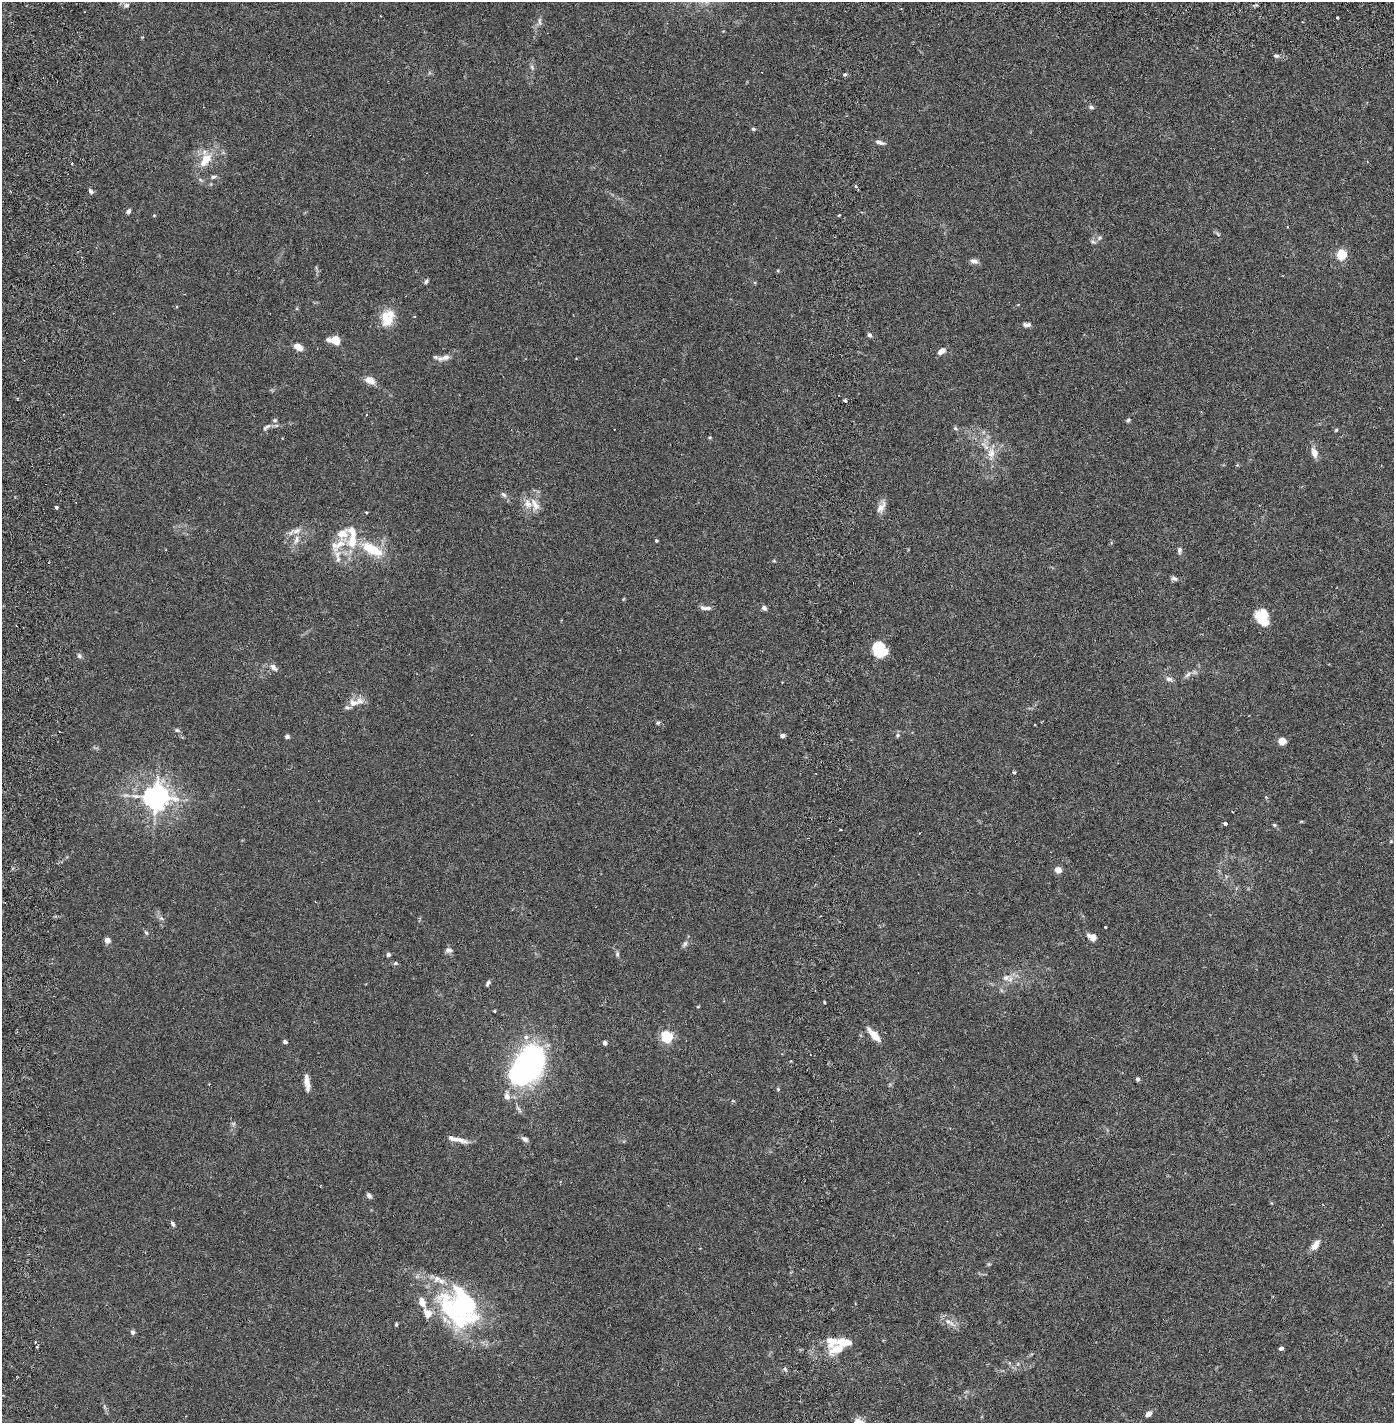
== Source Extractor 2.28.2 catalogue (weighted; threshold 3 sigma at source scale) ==
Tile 6 of 4 x 4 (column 2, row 2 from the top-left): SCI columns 1495-2886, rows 2929-4349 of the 5885 x 5855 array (HDU 1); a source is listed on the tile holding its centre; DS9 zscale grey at full resolution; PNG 1396 x 1425 px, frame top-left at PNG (2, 2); no overlay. Shown black and unused: <1% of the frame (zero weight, under 2 of 6 exposures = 1% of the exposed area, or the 3 px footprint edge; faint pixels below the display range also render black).
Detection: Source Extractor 2.28.2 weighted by HDU 2 'WHT'; one run over the whole footprint, this tile lists its part. Background 0.0159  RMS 0.0032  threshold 0.0132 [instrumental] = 3 sigma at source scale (4.09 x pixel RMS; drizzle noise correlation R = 1.36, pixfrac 0.8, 0.05/0.05 arcsec/px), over >= 5 px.
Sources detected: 141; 4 inside a brighter object's white glare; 3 cosmic-ray / hot-pixel residue — not listed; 18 inside a brighter listed object's ellipse — not listed separately; the other 116 listed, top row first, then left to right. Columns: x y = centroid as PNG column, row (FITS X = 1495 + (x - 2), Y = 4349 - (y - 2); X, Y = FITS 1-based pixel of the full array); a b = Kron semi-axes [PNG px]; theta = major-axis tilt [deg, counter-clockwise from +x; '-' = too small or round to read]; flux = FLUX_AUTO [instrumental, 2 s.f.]
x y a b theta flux
126 5 8 7 - 0.64
1337 18 3 2 - 0.26
540 21 13 4 -87 0.54
1276 56 6 5 - 0.41
532 67 8 4 -67 0.4
762 72 3 2 - 0.17
845 74 5 3 - 0.24
1091 107 7 5 -36 0.46
753 129 5 4 - 0.31
879 142 11 5 -19 0.74
206 159 13 8 52 3.7
72 164 3 2 - 0.23
213 177 9 5 16 0.46
855 186 4 3 - 0.41
91 191 6 5 - 0.55
128 211 6 5 - 0.53
154 215 4 3 - 0.15
839 215 4 3 - 0.17
1218 234 6 4 -46 0.28
1100 238 8 5 28 0.44
1341 255 5 5 - 15
974 261 9 6 -12 0.84
426 281 6 5 - 0.38
387 320 22 15 -70 3.6
1027 325 10 5 -3 0.76
869 335 6 5 - 0.48
335 340 11 7 -12 3
298 347 9 6 -32 2
941 351 9 6 36 1.2
444 358 20 7 14 1.5
369 380 11 7 -26 2
845 401 4 3 - 0.39
1128 420 6 5 - 0.29
266 427 13 5 37 0.6
955 428 6 5 - 0.37
1336 430 5 4 - 0.22
991 453 16 11 85 2.4
1314 453 12 7 -72 1.4
1237 465 4 4 - 0.21
504 494 8 6 -42 0.51
535 505 20 10 -71 2.2
56 507 4 3 - 0.36
881 507 16 8 61 1.5
366 512 4 2 - 0.16
296 531 15 7 17 1.3
296 540 13 6 77 1.1
656 541 3 3 - 0.25
340 544 22 10 31 2.9
372 549 29 12 -28 5.9
166 550 3 2 - 0.14
1179 550 9 6 -89 0.52
774 561 6 3 -18 0.19
1174 578 9 5 -21 0.52
705 608 15 5 -6 0.85
764 608 6 5 - 0.67
1263 622 21 8 -38 2.8
880 649 17 13 -49 5.8
79 656 7 5 -51 0.43
273 667 13 7 -45 0.85
1188 674 11 6 42 0.72
1169 679 10 6 -15 0.7
360 701 12 10 7 1.4
347 707 9 5 -6 0.46
658 723 6 5 - 0.27
177 730 6 5 - 0.33
898 735 5 5 - 0.32
287 736 6 5 - 0.39
782 736 4 4 - 0.77
1282 741 5 4 - 5.2
1014 772 4 4 - 0.23
156 797 8 8 - 210
1266 797 4 4 - 0.23
1225 823 4 3 - 0.68
1274 825 5 4 - 0.25
1058 870 6 6 - 1.5
315 902 4 2 - 0.14
161 918 6 5 - 0.4
1105 927 2 2 - 0.15
146 933 6 4 -53 0.31
1092 937 11 6 -26 1.5
107 940 5 4 - 1.5
685 944 10 6 56 0.59
449 950 9 7 3 0.62
388 954 5 5 - 0.39
617 954 8 5 -82 0.39
396 963 6 5 - 0.31
1006 978 11 8 31 1.2
488 983 8 4 60 0.39
824 1002 4 2 - 0.19
698 1006 5 3 - 0.15
494 1011 3 3 - 0.21
874 1035 20 7 -47 2.2
526 1037 7 7 - 0.68
667 1037 5 5 - 26
285 1042 5 4 - 0.41
605 1043 4 4 - 0.51
527 1065 28 19 59 71
1137 1079 5 4 - 0.4
307 1083 20 6 -82 1.5
778 1089 4 4 - 0.29
507 1096 10 7 -87 1.1
733 1101 5 3 - 0.2
457 1139 27 6 -13 1.6
525 1139 9 5 -29 0.67
369 1195 7 5 -56 0.55
173 1224 7 4 -58 0.42
1315 1245 13 7 54 1.6
460 1306 53 35 -5 26
949 1322 18 6 -29 1.4
396 1324 5 4 - 0.22
133 1332 6 5 - 0.43
37 1347 3 3 - 0.19
838 1348 21 10 20 3.2
1281 1348 4 4 - 0.72
785 1369 6 4 -47 0.31
1149 1414 7 5 37 0.95